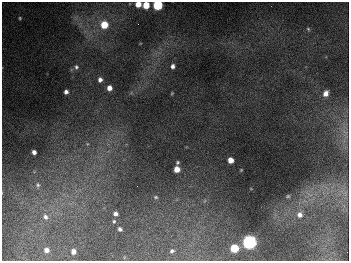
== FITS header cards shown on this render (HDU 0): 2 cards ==
NAXIS1  =                  347
NAXIS2  =                  259

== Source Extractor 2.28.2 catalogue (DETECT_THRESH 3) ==
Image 347 x 259 px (HDU 0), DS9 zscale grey, 1 PNG px = 1 image px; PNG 351 x 263 px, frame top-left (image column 1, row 259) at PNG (2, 2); no overlay
Background 679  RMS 50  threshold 151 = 3 sigma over >= 5 px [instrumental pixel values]
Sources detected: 34; all 34 listed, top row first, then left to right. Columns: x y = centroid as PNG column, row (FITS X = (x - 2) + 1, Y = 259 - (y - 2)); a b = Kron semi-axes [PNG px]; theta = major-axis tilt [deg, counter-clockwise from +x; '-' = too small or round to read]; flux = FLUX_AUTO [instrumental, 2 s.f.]
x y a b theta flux
138 4 5 4 - 4.0e+04
146 5 5 5 - 6.3e+04
157 5 5 5 - 2.5e+05
20 18 5 4 - 4.5e+03
138 24 2 2 - 2.4e+03
104 25 7 6 - 8.0e+04
308 29 5 4 - 4.1e+03
173 66 5 4 - 1.2e+04
76 67 7 6 - 9.4e+03
100 80 6 5 - 1.4e+04
109 88 5 5 - 2.2e+04
66 92 5 5 - 1.3e+04
172 93 5 3 - 3.1e+03
326 93 6 5 - 2.1e+04
345 132 9 3 -32 7.3e+03
87 144 6 4 72 3.8e+03
34 152 4 4 - 1.4e+04
231 160 5 5 - 3.5e+04
178 162 5 4 - 5.2e+03
177 169 5 5 - 3.9e+04
241 170 3 3 - 2.9e+03
38 185 7 6 - 8.0e+03
288 196 6 4 15 4.8e+03
156 197 6 4 -21 5.1e+03
116 214 4 4 - 1.2e+04
300 215 9 8 - 2.1e+04
45 217 9 6 -66 1.4e+04
114 221 4 3 - 4.0e+03
120 229 4 3 - 9.1e+03
249 242 6 6 - 1.0e+06
234 248 5 5 - 1.2e+05
46 250 4 4 - 1.8e+04
73 251 5 4 - 2.0e+04
172 251 4 3 - 5.5e+03
At the frame edge (FLAGS 8, measured only in part): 3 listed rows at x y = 138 4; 146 5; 157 5